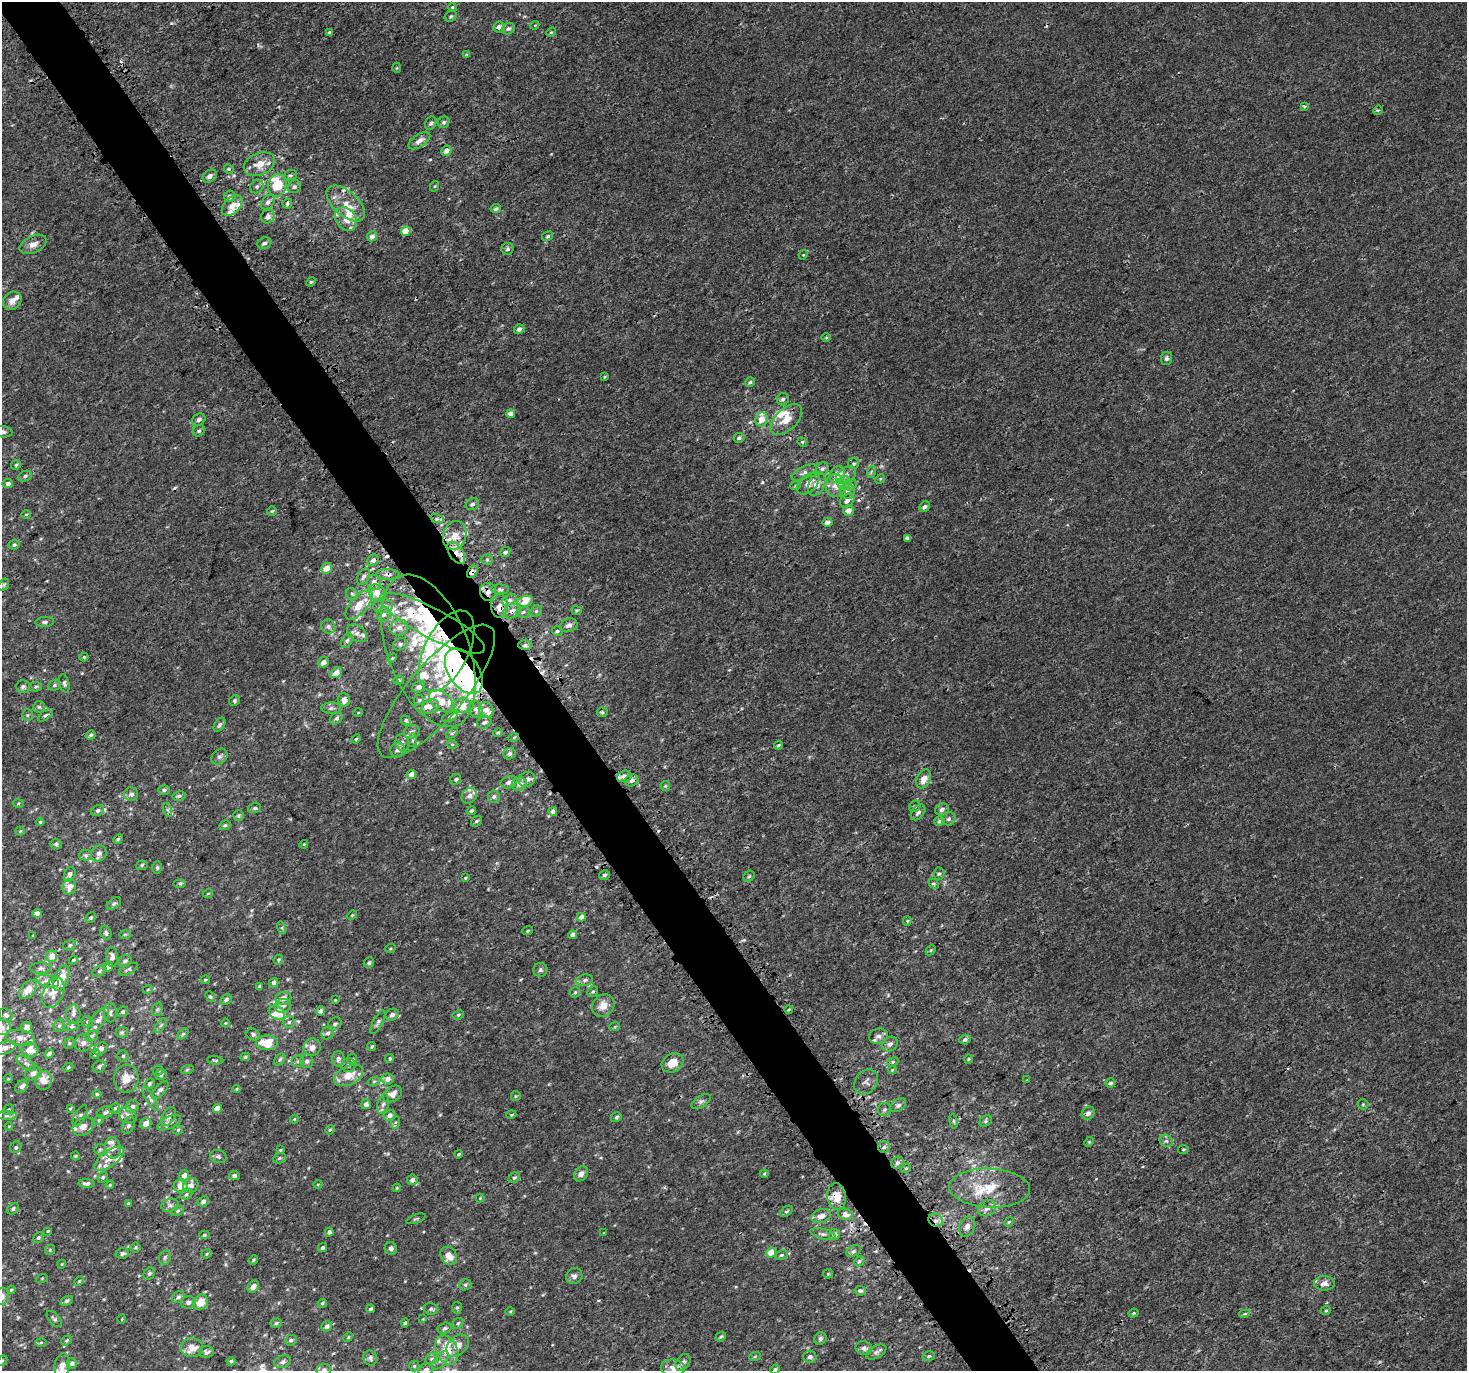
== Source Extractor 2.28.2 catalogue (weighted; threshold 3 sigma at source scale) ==
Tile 11 of 4 x 4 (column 3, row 3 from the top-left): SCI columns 3083-4547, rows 1607-2975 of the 6079 x 5980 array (HDU 1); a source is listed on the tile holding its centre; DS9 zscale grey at full resolution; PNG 1469 x 1373 px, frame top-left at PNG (2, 2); each listed source drawn as its Kron ellipse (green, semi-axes under 4 px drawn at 4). Shown black and unused: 5% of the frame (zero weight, under 3 of 4 exposures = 5% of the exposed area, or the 3 px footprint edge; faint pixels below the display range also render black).
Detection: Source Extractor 2.28.2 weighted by HDU 2 'WHT'; one run over the whole footprint, this tile lists its part. Background 6.68e-04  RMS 0.0014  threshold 0.00613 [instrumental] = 3 sigma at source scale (4.5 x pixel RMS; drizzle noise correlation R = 1.50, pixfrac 1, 0.0396/0.0396 arcsec/px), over >= 5 px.
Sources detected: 565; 1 inside a brighter object's white glare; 10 cosmic-ray / hot-pixel residue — neither listed nor drawn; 66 inside a brighter listed object's ellipse — not listed separately; the other 488 listed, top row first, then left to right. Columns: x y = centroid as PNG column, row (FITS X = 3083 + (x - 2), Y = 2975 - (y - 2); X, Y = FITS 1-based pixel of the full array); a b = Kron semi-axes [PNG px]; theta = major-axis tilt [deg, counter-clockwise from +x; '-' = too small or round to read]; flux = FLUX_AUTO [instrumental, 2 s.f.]
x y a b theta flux
452 7 4 3 - 0.12
451 16 6 5 - 0.24
535 25 4 3 - 0.11
499 27 6 5 - 0.59
508 29 7 5 25 0.35
330 32 3 3 - 0.51
551 32 5 4 - 0.16
466 55 4 4 - 0.17
397 68 5 3 - 0.11
1304 106 4 3 - 0.24
1378 110 5 4 - 0.18
444 122 6 5 - 0.27
431 123 7 5 61 0.34
419 141 12 6 34 0.77
446 151 5 5 - 0.69
259 164 16 11 24 1.7
229 169 5 4 - 0.16
290 175 6 5 - 0.23
210 176 8 6 36 0.64
277 185 11 9 80 3.5
257 186 7 6 - 0.35
435 186 5 3 - 0.13
294 187 7 6 - 0.32
230 196 6 5 - 0.47
268 202 8 6 47 0.48
287 203 5 5 - 0.22
346 203 23 12 -42 2.2
232 206 12 7 45 1.1
496 209 5 4 - 0.28
268 216 7 6 - 0.81
346 219 13 9 -53 1.3
406 231 4 4 - 2.5
372 236 5 5 - 0.64
548 236 6 4 31 0.22
264 243 7 5 22 0.41
33 244 14 8 26 0.9
508 249 6 6 - 0.31
803 255 5 4 - 0.12
311 282 5 4 - 0.17
12 301 10 8 45 0.83
519 329 5 5 - 0.5
826 337 5 3 - 0.13
1166 358 6 5 - 0.38
604 377 4 3 - 0.14
750 382 5 4 - 0.2
783 399 6 6 - 0.31
511 414 4 4 - 0.86
761 419 7 6 - 1.4
199 420 7 5 33 0.38
786 420 19 11 44 2.1
199 431 6 5 - 0.27
2 432 10 5 -7 0.52
739 438 5 4 - 0.31
802 442 5 4 - 0.19
854 464 5 5 - 0.22
16 465 5 4 - 0.19
822 469 7 6 - 0.37
804 472 14 6 28 0.51
871 472 6 4 72 0.22
837 475 9 7 57 2
846 475 11 7 35 0.64
25 476 7 5 24 0.31
880 479 5 4 - 0.15
844 483 7 6 - 1.1
8 484 5 4 - 0.43
808 484 13 8 42 0.83
817 484 12 8 66 1.1
851 485 6 5 - 0.32
796 486 5 3 - 0.15
835 486 11 9 -84 1.1
847 492 7 7 - 0.52
847 500 8 6 43 0.7
472 504 7 5 32 0.32
925 507 6 5 - 0.42
848 510 5 5 - 0.85
272 511 5 5 - 0.19
26 514 5 3 - 0.11
437 519 7 4 -17 0.32
827 522 5 4 - 0.58
455 535 14 11 71 2
907 538 4 3 - 0.33
14 545 5 4 - 0.28
505 552 5 4 - 0.41
456 553 12 6 -56 1.3
373 560 6 5 - 0.59
487 560 5 5 - 0.19
326 568 5 5 - 1.4
472 572 7 4 60 0.94
388 574 12 5 0 0.58
363 577 9 5 58 0.42
374 582 7 7 - 1.1
4 585 7 5 60 0.2
500 589 9 4 -3 0.3
488 592 9 8 - 0.79
377 593 9 7 -44 1.5
352 594 6 5 - 0.24
509 600 8 5 26 0.41
525 602 8 5 22 1
359 605 18 8 48 2.3
383 606 9 7 2 0.63
499 606 12 8 88 1
577 610 5 4 - 0.19
512 611 10 6 31 0.65
536 611 6 5 - 0.21
523 612 7 5 11 0.28
384 614 7 6 - 0.44
45 622 9 5 5 0.31
432 623 58 15 -28 12
569 625 9 6 21 0.54
328 627 7 6 - 0.43
399 628 9 8 - 0.77
557 631 5 4 - 0.21
357 633 11 7 -37 0.62
347 641 7 5 63 0.32
400 644 7 5 27 0.39
525 645 7 4 2 0.33
428 651 80 40 -70 28
446 651 44 22 63 12
84 657 4 4 - 0.14
392 658 5 4 - 0.15
323 662 6 4 42 0.62
464 671 25 15 -56 53
336 673 6 4 38 1.1
398 680 5 4 - 0.19
64 683 9 5 -76 0.3
54 685 7 5 23 0.25
23 686 7 6 - 0.34
35 687 6 4 3 0.24
419 687 7 5 35 0.51
436 691 84 28 50 14
344 700 7 6 - 0.78
419 700 5 5 - 0.2
234 701 6 5 - 0.28
441 701 14 9 -39 1.5
462 706 9 7 5 2.2
39 707 6 6 - 0.27
430 707 9 7 27 0.57
331 708 10 5 2 0.4
476 709 8 6 -75 0.47
486 710 8 7 - 0.95
602 712 5 4 - 0.19
358 713 5 3 - 0.11
27 715 5 5 - 0.18
45 715 8 4 36 0.26
450 717 8 4 25 0.31
336 718 7 5 49 0.34
406 720 5 4 - 0.25
484 722 7 6 - 0.36
220 725 8 5 57 0.33
412 732 8 6 25 0.43
452 733 7 3 36 0.19
498 733 5 3 - 0.19
91 735 5 4 - 0.27
514 737 5 3 - 0.12
356 739 5 4 - 0.16
412 740 6 4 88 0.25
402 743 9 6 -76 0.5
452 744 5 3 - 0.13
778 745 5 3 - 0.17
398 750 7 6 - 0.5
509 754 6 5 - 0.43
219 757 9 7 42 0.39
411 774 5 4 - 0.97
624 776 7 5 19 0.64
456 779 6 5 - 0.22
527 779 8 7 - 0.69
924 779 10 6 64 1.2
632 780 7 5 24 0.43
509 782 8 6 21 0.54
519 784 8 6 18 0.67
665 786 5 4 - 0.14
164 790 6 5 - 0.26
131 794 7 6 - 0.52
179 796 7 4 10 0.25
469 796 8 7 - 0.55
494 797 6 6 - 0.34
18 803 5 3 - 0.13
915 806 6 5 - 0.27
254 808 7 5 17 0.26
942 809 7 6 - 0.46
98 810 7 5 32 0.33
168 810 7 4 -71 0.28
471 811 5 4 - 0.25
553 811 4 4 - 0.61
918 812 9 6 51 0.42
238 816 5 5 - 0.2
949 819 7 7 - 0.37
476 821 6 4 40 0.26
939 821 5 4 - 0.3
40 822 4 3 - 0.12
225 825 6 4 27 0.22
20 831 4 4 - 0.13
118 839 5 4 - 0.19
56 844 6 5 - 0.24
304 844 4 3 - 0.13
99 853 8 7 - 0.59
86 855 6 5 - 0.29
142 865 5 4 - 0.19
157 868 6 4 -88 0.22
70 874 7 5 66 0.42
939 874 6 5 - 0.25
604 875 5 5 - 0.32
749 876 6 5 - 0.2
465 878 3 3 - 0.12
180 883 6 4 0 0.19
934 884 6 4 -45 0.21
69 887 8 6 69 0.96
208 893 5 3 - 0.11
114 904 8 5 35 0.26
37 913 4 4 - 0.78
352 915 5 4 - 0.15
581 917 4 4 - 0.74
91 918 5 4 - 0.27
907 921 4 4 - 0.15
282 928 6 4 -73 0.22
528 930 5 3 - 0.13
106 933 7 5 -63 0.33
125 934 6 4 2 0.18
33 935 3 3 - 0.13
572 935 4 4 - 0.51
70 945 6 5 - 0.23
390 949 5 3 - 0.13
931 950 6 4 45 0.17
52 956 5 5 - 1.5
112 957 10 6 -87 0.66
73 960 5 4 - 0.17
278 960 5 4 - 0.17
125 961 7 5 35 0.34
369 963 5 5 - 0.25
108 967 5 5 - 0.94
40 968 10 5 1 0.41
128 969 10 5 26 0.3
540 970 7 7 - 0.32
99 971 7 5 29 0.3
61 978 13 7 67 2
205 980 4 3 - 0.17
585 980 8 5 11 0.36
48 981 11 6 -15 0.69
273 983 5 4 - 0.38
259 986 3 3 - 0.16
28 989 11 7 47 1.4
148 989 5 3 - 0.14
575 992 6 5 - 0.2
593 992 6 5 - 0.22
53 993 16 10 67 1.5
210 997 6 4 -48 0.19
283 998 8 6 12 0.71
226 999 6 5 - 0.33
335 1000 3 3 - 0.1
283 1006 8 6 15 0.54
603 1006 12 10 42 1.3
157 1009 7 5 68 0.2
789 1009 4 3 - 0.13
320 1011 5 4 - 0.37
123 1012 5 5 - 0.26
110 1013 10 6 89 0.38
277 1013 9 6 -30 2.2
73 1014 9 7 -89 0.54
6 1015 7 6 - 0.35
392 1015 7 5 28 0.39
458 1015 6 4 29 0.21
98 1020 14 6 52 0.73
87 1022 6 5 - 0.25
289 1022 6 6 - 0.28
378 1022 13 4 63 0.39
225 1023 4 3 - 0.095
335 1024 7 6 - 0.35
59 1026 6 5 - 0.23
161 1026 9 4 54 0.29
615 1026 5 3 - 0.14
2 1027 9 7 -3 0.58
26 1027 5 5 - 0.62
72 1027 7 4 8 0.22
122 1032 6 5 - 0.25
328 1033 7 6 - 0.41
183 1034 6 4 44 0.2
253 1034 7 5 -30 0.28
92 1036 7 5 18 0.27
878 1036 9 7 13 0.57
20 1038 14 8 -9 0.93
965 1040 5 4 - 0.34
69 1043 6 5 - 0.2
83 1043 9 8 - 0.68
267 1043 11 7 3 2.5
890 1044 8 6 40 0.54
312 1047 9 8 - 0.83
372 1047 4 4 - 0.19
5 1048 11 6 17 0.7
101 1049 7 5 38 0.55
30 1050 8 7 - 1.6
49 1054 5 4 - 0.44
95 1054 5 4 - 0.19
123 1056 5 5 - 0.22
245 1057 5 3 - 0.18
390 1058 4 4 - 0.24
338 1059 7 6 - 0.44
352 1059 5 5 - 0.21
968 1059 5 3 - 0.12
215 1060 8 3 -5 0.16
280 1060 7 4 50 0.25
298 1061 6 5 - 0.29
307 1061 7 6 - 0.45
893 1062 6 4 22 0.2
672 1063 11 9 31 1.6
26 1064 11 5 -34 0.39
348 1065 7 7 - 0.37
68 1067 5 4 - 0.18
99 1067 6 5 - 0.32
158 1070 5 5 - 0.21
187 1070 6 4 20 0.19
892 1070 4 3 - 0.12
33 1073 8 6 34 0.55
161 1075 6 5 - 0.38
348 1075 15 9 26 2.1
8 1079 4 3 - 0.096
126 1079 14 12 80 1.5
388 1079 6 5 - 0.76
44 1080 9 8 - 1.4
1027 1080 3 3 - 0.087
374 1081 6 4 19 0.18
866 1082 13 10 52 0.75
1111 1083 5 5 - 0.28
149 1084 5 4 - 0.24
21 1087 7 5 50 0.42
236 1089 4 4 - 0.13
160 1090 11 5 48 0.44
97 1094 4 4 - 0.19
393 1094 10 7 34 1.1
516 1096 5 4 - 0.15
150 1099 14 4 -58 0.43
701 1102 11 5 33 0.42
366 1104 5 5 - 0.64
383 1104 10 6 74 0.45
1363 1104 5 5 - 0.18
898 1105 9 6 38 0.43
132 1106 7 6 - 0.35
115 1108 5 5 - 0.2
217 1108 4 4 - 1.3
70 1109 4 3 - 0.13
885 1109 7 6 - 0.3
8 1110 6 5 - 0.26
105 1112 8 5 20 0.4
1088 1113 7 6 - 0.53
128 1115 9 7 -34 0.67
390 1115 6 5 - 0.58
511 1115 5 3 - 0.12
7 1116 10 4 1 0.33
80 1116 11 5 61 0.38
168 1116 10 6 61 0.55
616 1117 5 4 - 0.24
294 1119 4 4 - 0.13
99 1120 5 4 - 0.18
954 1121 7 3 -81 0.19
986 1121 7 5 42 0.26
396 1122 6 4 70 0.21
146 1123 6 5 - 1.2
169 1123 13 5 26 0.6
128 1125 9 6 66 0.37
9 1126 4 3 - 0.12
83 1127 11 8 35 0.98
178 1130 5 4 - 0.16
330 1130 5 4 - 0.16
1166 1141 7 6 - 0.4
1089 1142 5 4 - 0.13
16 1147 6 5 - 0.25
884 1147 6 5 - 0.33
113 1148 11 8 -87 0.81
100 1149 6 5 - 0.23
1183 1149 5 2 - 0.12
280 1150 4 4 - 0.14
459 1154 4 3 - 0.16
75 1156 4 4 - 0.16
218 1156 8 6 -12 0.33
279 1158 6 5 - 0.24
109 1159 17 8 35 1.2
897 1163 6 5 - 0.4
906 1168 5 4 - 0.17
581 1174 8 6 53 0.62
764 1174 4 4 - 0.14
184 1176 5 5 - 0.66
234 1176 5 4 - 0.34
103 1177 5 5 - 0.22
514 1178 6 5 - 0.23
412 1180 5 5 - 0.5
87 1184 8 4 -5 0.44
318 1184 4 3 - 0.11
110 1185 4 3 - 0.13
191 1185 8 7 - 0.52
181 1186 7 6 - 1.2
397 1188 4 3 - 0.14
990 1188 40 19 -3 4.7
186 1194 6 5 - 0.25
837 1196 13 9 -83 1.7
480 1198 4 4 - 0.13
203 1201 6 5 - 0.37
128 1204 4 3 - 0.19
170 1205 9 6 14 0.44
987 1208 9 7 35 0.78
13 1209 6 5 - 0.29
178 1211 7 4 28 0.23
786 1211 7 4 37 0.21
845 1214 7 5 -14 0.8
821 1216 10 6 16 0.93
416 1219 10 2 20 0.17
936 1220 7 6 - 0.6
1009 1222 5 4 - 0.14
967 1226 10 7 64 0.64
48 1231 3 3 - 0.14
329 1232 4 4 - 0.43
603 1233 4 2 - 0.08
823 1234 13 5 -12 0.44
835 1234 6 5 - 0.54
204 1235 5 4 - 0.2
38 1237 6 5 - 0.24
135 1247 5 5 - 0.22
322 1248 5 4 - 0.3
391 1248 6 6 - 0.41
50 1250 5 4 - 0.16
853 1251 8 5 27 0.31
771 1252 5 4 - 2.6
122 1253 6 5 - 0.35
206 1254 5 4 - 0.17
781 1255 6 4 27 0.21
449 1256 9 7 -58 1.5
165 1258 7 5 71 0.32
253 1260 5 4 - 0.19
859 1261 5 4 - 0.21
62 1264 4 3 - 0.1
149 1274 6 5 - 0.28
828 1274 5 5 - 0.16
574 1276 8 8 - 0.47
42 1278 6 4 19 0.14
79 1281 5 4 - 0.15
1324 1283 10 7 0 0.81
465 1285 6 5 - 0.29
253 1286 7 5 54 0.54
11 1290 4 3 - 0.15
860 1291 6 4 -11 0.31
2 1296 8 7 - 0.64
178 1297 7 5 44 0.35
66 1301 6 4 30 0.25
188 1302 7 6 - 0.39
201 1302 8 7 - 1.5
322 1303 4 3 - 0.17
457 1307 6 5 - 0.21
370 1309 4 3 - 0.29
431 1309 7 5 -16 0.31
1326 1310 5 3 - 0.13
510 1311 5 3 - 0.14
1133 1313 5 4 - 0.15
1245 1314 5 4 - 0.21
54 1319 9 5 -48 0.32
122 1319 4 3 - 0.099
423 1319 4 4 - 0.1
276 1323 6 4 18 0.23
405 1323 4 4 - 0.19
458 1323 6 5 - 0.21
327 1326 5 5 - 0.52
445 1328 7 5 16 0.28
348 1337 5 4 - 0.15
721 1337 5 4 - 0.21
820 1338 6 6 - 0.3
66 1340 6 4 35 0.2
291 1340 6 5 - 0.31
41 1342 6 4 1 0.18
457 1346 13 9 45 1.1
192 1348 11 9 4 1.6
864 1348 8 7 - 0.43
447 1350 15 10 -65 2.4
207 1352 7 5 5 0.34
876 1352 11 6 28 0.4
755 1356 6 4 20 0.15
929 1356 6 4 17 0.22
810 1357 6 6 - 0.48
370 1358 7 7 - 0.43
432 1359 7 5 22 0.28
440 1360 11 5 48 0.55
2 1361 6 4 46 0.19
231 1361 4 4 - 0.25
283 1362 9 6 20 0.45
683 1362 9 6 49 0.56
72 1363 5 5 - 0.3
62 1366 12 7 81 1.1
414 1366 5 5 - 0.19
673 1368 12 8 -8 1.1
775 1369 5 4 - 0.23
324 1370 7 6 - 0.68
426 1370 7 6 - 0.6
Overlapping masked pixels (flux is a lower limit): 17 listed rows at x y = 455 535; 456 553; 472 572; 388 574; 374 582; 488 592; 499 606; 512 611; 432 623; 525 645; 428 651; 446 651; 464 671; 320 1011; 884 1147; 837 1196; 936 1220
Isophote crosses this tile's border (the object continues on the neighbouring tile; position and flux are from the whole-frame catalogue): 9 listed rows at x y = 2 432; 2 1027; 5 1048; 2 1296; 2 1361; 62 1366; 775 1369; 324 1370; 426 1370